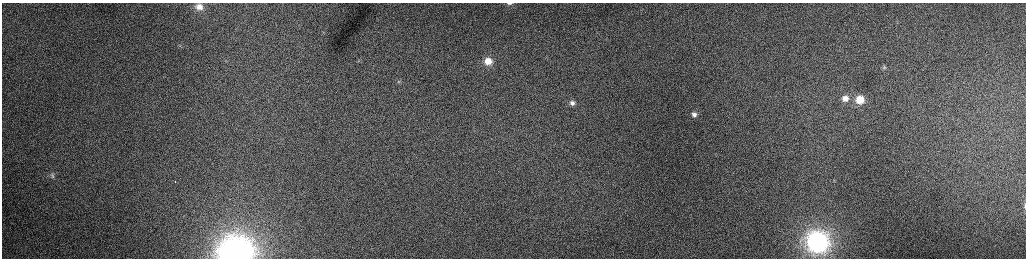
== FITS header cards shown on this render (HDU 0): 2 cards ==
NAXIS1  =                 2048 /fastest changing axis
NAXIS2  =                  512 /next to fastest changing axis

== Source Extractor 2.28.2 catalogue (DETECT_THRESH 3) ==
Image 2048 x 512 px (HDU 0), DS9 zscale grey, zoomed out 1/2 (1 PNG px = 2 x 2 image px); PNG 1028 x 260 px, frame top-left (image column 1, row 511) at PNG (2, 3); no overlay
Background 158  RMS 1.9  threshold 5.7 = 3 sigma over >= 5 px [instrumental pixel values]
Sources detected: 16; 1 cannot appear on this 1/2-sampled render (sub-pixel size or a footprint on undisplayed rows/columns) and is not listed; the other 15 listed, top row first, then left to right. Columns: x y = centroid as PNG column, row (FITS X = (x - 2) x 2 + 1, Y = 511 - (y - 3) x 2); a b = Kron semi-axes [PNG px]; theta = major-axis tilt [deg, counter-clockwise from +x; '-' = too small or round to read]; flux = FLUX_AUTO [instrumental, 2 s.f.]
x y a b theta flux
510 3 10 4 2 1500
199 7 7 6 - 2400
358 60 5 2 - 370
488 61 8 7 - 5000
884 67 6 5 - 780
399 81 5 3 - 440
845 98 8 7 - 3400
860 100 7 7 - 9500
572 103 6 5 - 1400
694 114 8 7 - 2000
52 175 8 7 - 1400
175 181 2 1 - 370
1025 206 7 2 -89 530
817 242 10 10 - 170000
236 251 20 15 0 170000
At the frame edge (FLAGS 8, measured only in part): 3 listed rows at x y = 510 3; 1025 206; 236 251
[1 sub-pixel or undisplayed-footprint detection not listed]